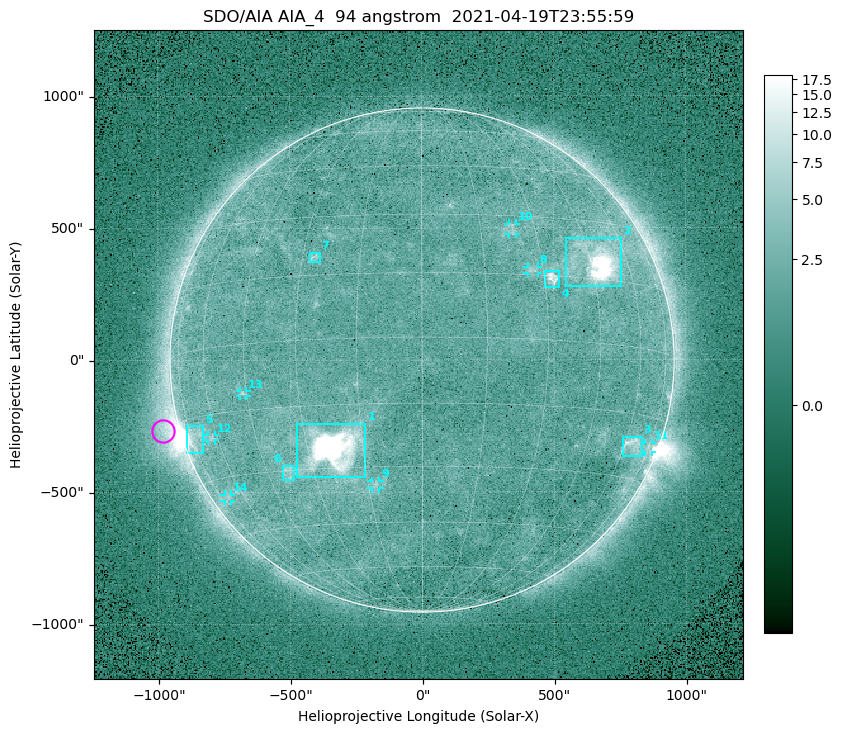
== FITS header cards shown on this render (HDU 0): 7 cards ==
TELESCOP= 'SDO/AIA '
INSTRUME= 'AIA_4   '
WAVELNTH=                   94
WAVEUNIT= 'angstrom'
DATE-OBS= '2021-04-19T23:55:59.12'
CTYPE1  = 'HPLN-TAN'
CTYPE2  = 'HPLT-TAN'

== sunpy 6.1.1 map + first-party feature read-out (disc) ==
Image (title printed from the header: SDO/AIA AIA_4  94 angstrom  2021-04-19T23:55:59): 512 x 512 px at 4.8 arcsec/px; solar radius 955 arcsec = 199 px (full disc in frame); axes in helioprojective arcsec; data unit not stated in the header (colour bar unlabelled)
Orientation: roll -0.138 deg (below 1 deg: not rotated)
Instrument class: DISC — disc imager (sunpy class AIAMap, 94 A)
Bright regions (active regions / flare kernels): reference = the median radial profile (limb darkening/brightening removed); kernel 5 px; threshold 5 sigma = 2.54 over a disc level ~1.79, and >= 1.15x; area >= 9 px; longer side >= 5 px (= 24 arcsec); searched inside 0.97 R_sun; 14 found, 14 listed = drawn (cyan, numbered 1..; 7 of them under ~33 arcsec drawn as corner ticks so the feature stays visible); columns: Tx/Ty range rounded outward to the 10 arcsec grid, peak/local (2 s.f.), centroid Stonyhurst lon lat
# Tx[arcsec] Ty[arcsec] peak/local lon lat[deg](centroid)
1 -480..-210 -450..-240 1393 -23 -25
2 540..760 280..470 42 +48 +19
3 760..830 -370..-290 4.4 +64 -22
4 460..520 270..340 6.2 +32 +15
5 -900..-830 -350..-250 6.2 -73 -19
6 -530..-480 -450..-400 3.2 -38 -30
7 -430..-380 370..410 3.3 -27 +20
8 400..440 330..360 3 +27 +16
9 -190..-160 -490..-450 3 -13 -34
10 330..360 470..520 2.8 +24 +26
11 840..870 -350..-310 2.8 +75 -22
12 -810..-780 -300..-280 2.8 -63 -20
13 -690..-660 -140..-110 3.1 -46 -11
14 -750..-720 -540..-510 2.3 -70 -35
Off-limb structures (1.02-1.3 R_sun): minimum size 50 px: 6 found; the strongest spans PA ~90..115 deg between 1.02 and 1.21 R_sun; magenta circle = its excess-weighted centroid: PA ~105 deg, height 1.06 R_sun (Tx ~-980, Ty ~-270 arcsec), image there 4.7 x the reference